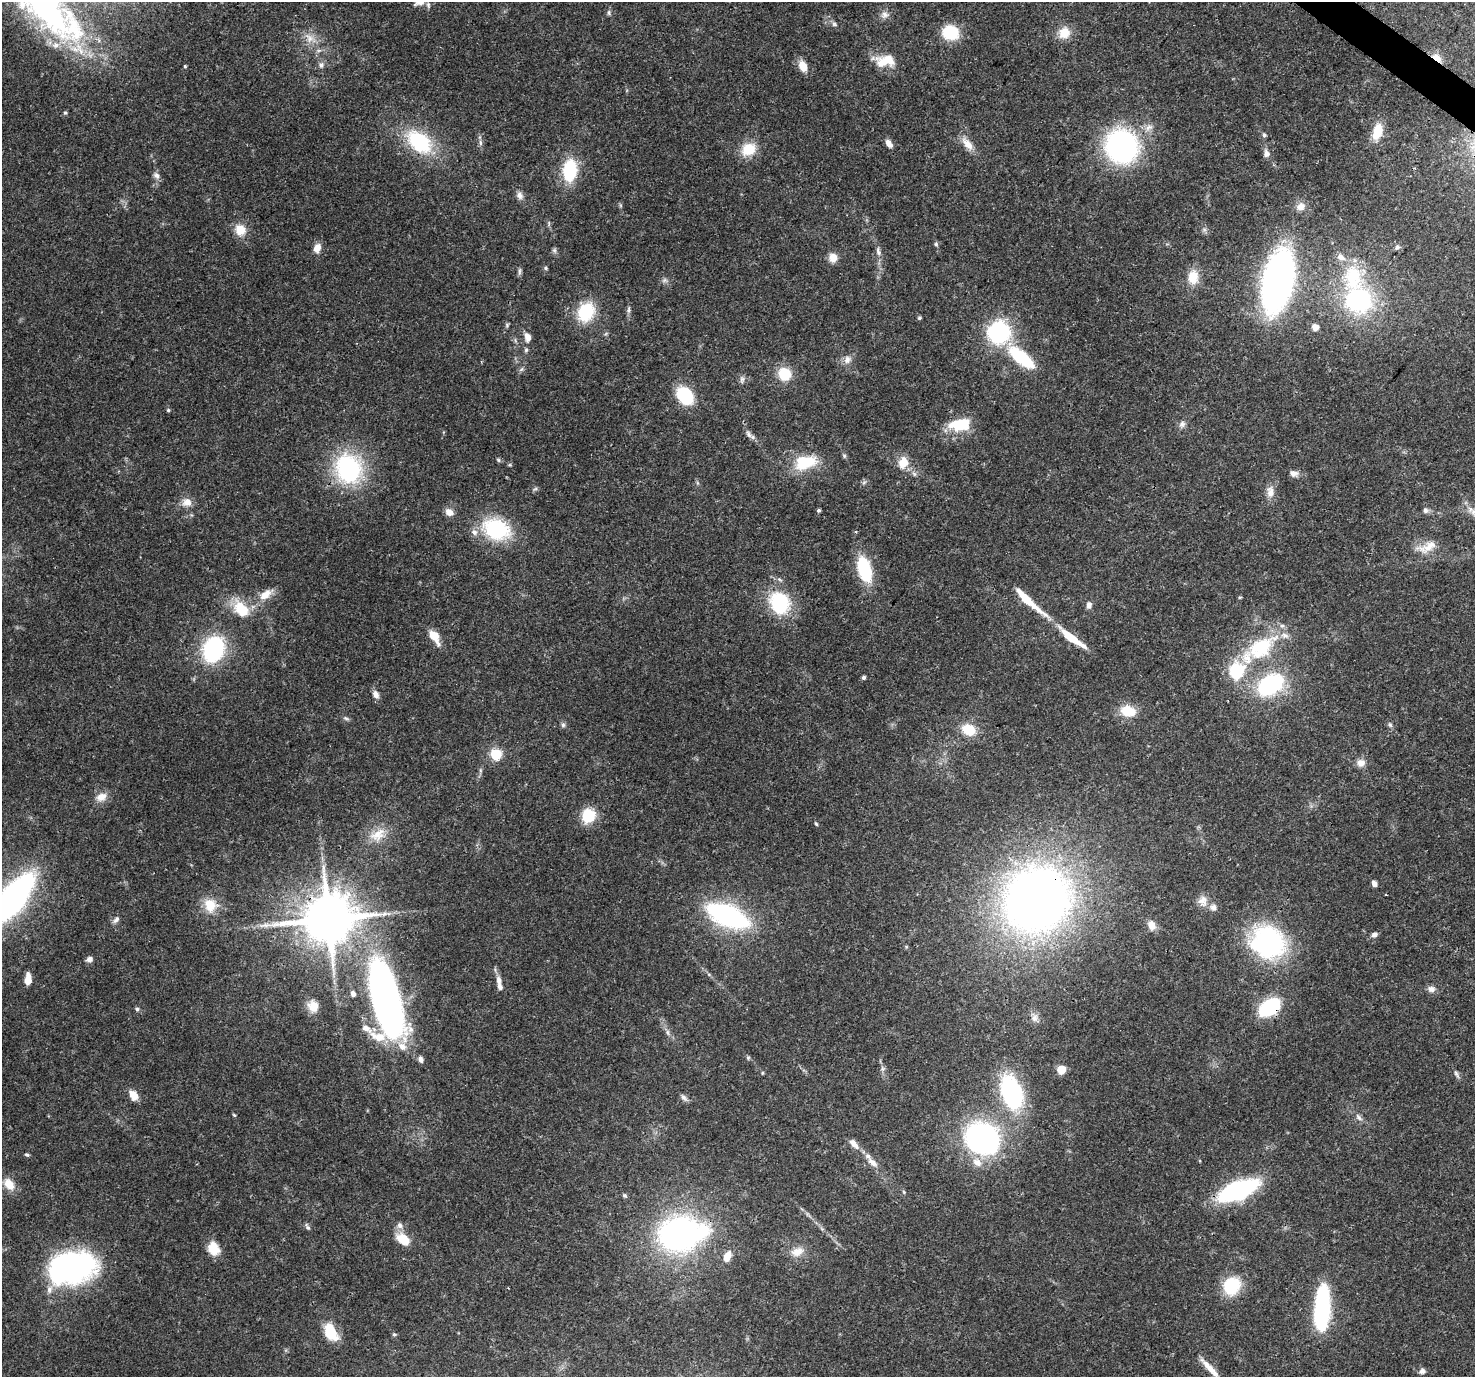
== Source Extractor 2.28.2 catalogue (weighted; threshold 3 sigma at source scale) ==
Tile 10 of 4 x 4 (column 2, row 3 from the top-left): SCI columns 1559-3031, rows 1714-3088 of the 6056 x 6107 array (HDU 1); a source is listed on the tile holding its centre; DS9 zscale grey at full resolution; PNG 1477 x 1379 px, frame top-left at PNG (2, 2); no overlay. Shown black and unused: <1% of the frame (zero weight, under 3 of 4 exposures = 8% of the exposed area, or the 3 px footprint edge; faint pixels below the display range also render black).
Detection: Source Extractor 2.28.2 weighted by HDU 2 'WHT'; one run over the whole footprint, this tile lists its part. Background 0.0865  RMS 0.0036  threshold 0.0162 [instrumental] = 3 sigma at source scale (4.5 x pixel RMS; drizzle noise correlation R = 1.50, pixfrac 1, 0.0396/0.0396 arcsec/px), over >= 5 px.
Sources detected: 164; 3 inside a brighter object's white glare — not listed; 9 inside a brighter listed object's ellipse — not listed separately; the other 152 listed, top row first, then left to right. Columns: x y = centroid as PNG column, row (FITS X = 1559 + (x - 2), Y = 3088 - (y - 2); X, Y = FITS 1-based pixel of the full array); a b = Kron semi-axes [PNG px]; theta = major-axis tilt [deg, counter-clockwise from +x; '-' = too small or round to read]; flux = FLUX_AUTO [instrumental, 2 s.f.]
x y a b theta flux
419 2 17 8 17 2.6
47 10 103 40 -43 110
609 12 7 5 -90 0.76
884 15 11 9 27 2
834 24 8 5 -37 0.88
950 32 15 14 - 14
1064 33 14 13 - 5.8
309 38 15 10 -52 3.7
1437 58 12 6 -36 4.2
885 61 25 14 7 8.6
321 65 8 7 - 1.4
185 66 4 3 - 0.38
803 66 13 9 -68 4.6
65 113 5 4 - 0.55
1377 132 19 10 75 6.8
1264 135 6 5 - 0.68
419 142 27 18 -41 29
480 143 8 4 -81 0.86
889 143 10 6 -56 2.1
967 144 20 9 -50 4.1
1121 146 26 25 - 88
748 149 18 15 30 8.5
1266 154 9 7 -79 1.8
570 170 17 11 85 25
156 175 10 8 -46 1.5
520 195 10 8 -61 1.7
1301 206 12 10 28 2.6
240 230 14 12 -59 5.7
936 244 6 5 - 0.65
1397 247 8 6 71 0.86
317 248 11 8 62 3.1
554 250 8 5 -72 0.79
878 252 12 6 -77 1.6
1341 257 11 8 -32 2.5
833 258 10 10 - 3.3
546 268 5 4 - 0.55
519 271 9 4 82 0.82
1193 277 19 13 83 6.4
664 280 8 5 45 0.84
1278 281 47 22 77 180
1358 300 28 26 -8 46
629 310 12 4 87 1
586 312 21 16 63 17
919 318 5 4 - 0.61
507 325 6 5 - 0.55
1315 327 5 5 - 4
999 332 22 21 - 37
528 337 11 8 -81 2.6
526 350 6 5 - 0.67
1022 358 26 10 -39 26
847 360 12 9 72 2.4
784 374 13 12 - 10
742 379 10 6 85 1.1
685 395 17 12 -50 21
168 410 4 4 - 0.54
960 424 24 13 8 13
1182 424 10 8 52 1.4
748 434 11 7 -56 1.5
844 456 6 5 - 0.68
498 460 6 4 -47 0.59
805 462 26 16 15 15
903 462 14 11 72 5.1
348 468 23 19 -70 56
1293 473 10 7 -15 2.1
1270 492 17 10 -85 3.1
187 502 12 11 - 3.2
819 510 4 4 - 0.73
1425 510 8 6 77 1.1
449 512 9 7 -37 2.9
496 529 28 20 -21 30
1427 547 30 12 25 6
865 569 24 12 -74 21
265 595 16 10 38 4.9
1240 597 5 3 - 0.36
1027 600 42 7 -42 12
779 603 20 17 -64 27
1089 605 9 7 87 1.5
241 609 25 16 -48 10
434 636 16 10 -54 5.2
1072 638 32 7 -37 12
1261 648 45 26 37 30
213 649 20 15 67 47
1237 671 7 6 - 60
864 677 4 4 - 0.94
1270 685 20 13 34 50
376 694 9 8 - 1.9
1128 711 18 13 -13 8.2
346 718 9 4 -19 0.76
563 725 6 6 - 0.78
1390 725 7 6 - 0.92
969 730 17 13 -26 7.7
496 754 6 6 - 32
1361 763 11 10 - 2.5
480 770 6 4 -72 0.54
101 797 15 11 29 3.5
588 816 15 14 - 11
816 824 5 3 - 0.47
378 835 25 16 31 7.4
1374 883 6 5 - 1.6
13 898 42 17 52 130
1036 899 60 55 42 320
1203 901 15 13 88 3.5
210 905 17 15 -64 7.5
728 916 33 15 -24 77
328 919 16 14 33 2100
116 920 12 6 45 1.3
1151 925 12 9 -68 2.7
1374 935 7 6 - 1.4
1268 942 31 25 -63 66
89 959 8 6 20 1.5
28 979 11 6 87 4.4
499 980 13 7 -78 2.1
1431 989 10 8 -14 1.8
353 994 7 6 - 1.4
386 1002 78 27 -77 200
313 1006 15 13 -67 4.7
1269 1007 18 11 36 30
137 1009 5 5 - 0.67
1035 1018 11 8 77 1.9
668 1032 9 4 -81 0.92
748 1058 5 5 - 0.55
421 1059 7 5 -71 1.3
1061 1069 5 5 - 13
762 1073 4 4 - 0.38
1456 1074 12 5 -58 1
1012 1092 36 20 -71 43
134 1095 10 7 -54 5
684 1098 11 6 -45 1.2
234 1115 6 3 -44 0.39
1359 1117 13 6 -49 1.5
986 1140 38 28 -58 77
854 1144 13 6 -48 3
27 1155 6 4 -27 0.64
872 1162 18 8 -42 3.1
9 1184 16 11 -51 5.2
1238 1190 29 13 22 65
904 1192 6 3 -71 0.43
625 1195 6 4 -2 0.62
400 1225 9 8 - 1.8
307 1227 10 4 -62 0.79
679 1234 37 31 10 100
403 1239 13 8 -37 9.7
213 1248 16 12 -65 5.7
797 1252 18 11 21 4.2
727 1256 15 9 65 3.3
71 1267 46 30 10 84
1232 1286 18 16 49 16
1322 1308 41 13 87 53
330 1332 18 11 -61 12
394 1334 5 4 - 0.51
1210 1368 31 6 -46 4.6
1422 1371 7 7 - 1.3
Overlapping masked pixels (flux is a lower limit): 5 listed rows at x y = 1437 58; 1036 899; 328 919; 386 1002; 1269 1007
Isophote crosses this tile's border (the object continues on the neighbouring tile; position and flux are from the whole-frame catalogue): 3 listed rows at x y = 419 2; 47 10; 13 898